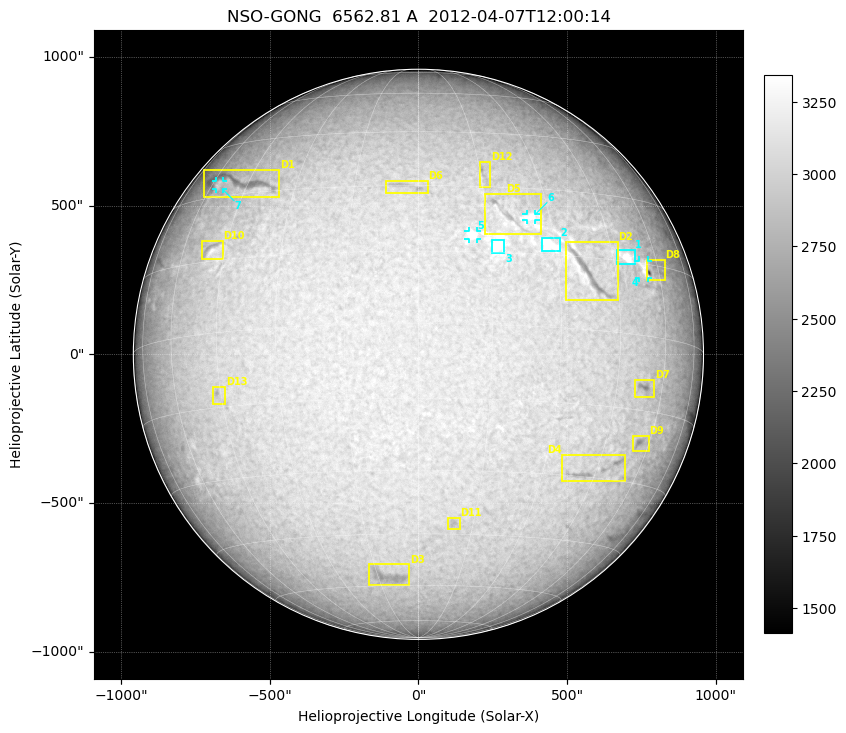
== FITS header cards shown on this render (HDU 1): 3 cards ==
TELESCOP= 'NSO-GONG'           / NSO/GONG Network
WAVELNTH=             6562.808 / [A] exact wavelength of obs
DATE-OBS= '2012-04-07T12:00:14' / Observation start date and time (UTC)

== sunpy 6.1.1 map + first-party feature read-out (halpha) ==
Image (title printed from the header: NSO-GONG  6562.81 A  2012-04-07T12:00:14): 2048 x 2048 px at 1.07 arcsec/px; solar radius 959 arcsec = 900 px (full disc in frame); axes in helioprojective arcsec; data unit not stated in the header (colour bar unlabelled)
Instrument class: HALPHA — H-alpha (6563 A) chromospheric image
Bright regions (plage): reference = the median radial profile (limb darkening/brightening removed); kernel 17 px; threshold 5 sigma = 204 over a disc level ~3031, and >= 1.075x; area >= 63 px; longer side >= 22 px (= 23 arcsec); searched inside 0.97 R_sun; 9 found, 7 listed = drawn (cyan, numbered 1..; 4 of them under ~29 arcsec drawn as corner ticks so the feature stays visible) (cap 20 boxes per figure: the strongest are kept; on H-alpha dark features outrank plage below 1.2x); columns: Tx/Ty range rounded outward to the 5 arcsec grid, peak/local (2 s.f.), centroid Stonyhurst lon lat
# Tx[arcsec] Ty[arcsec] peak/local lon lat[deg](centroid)
1 665..730 305..355 1.2 +49 +16
2 410..475 345..395 1.1 +29 +17
3 245..290 340..385 1.2 +17 +16
4 740..775 255..315 1.1 +54 +14
5 165..195 385..415 1.1 +11 +19
6 360..395 450..475 1.1 +25 +23
7 -680..-655 555..585 1.1 -56 +33
Dark features (filaments and sunspots): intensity divided by the median radial (limb-darkening) profile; local-median window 148 px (8% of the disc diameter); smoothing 5 px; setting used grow <= 0.95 with closing radius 7 px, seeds <= 0.88 or >= 162 px of the 54-px (= 58 arcsec) line detector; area >= 63 px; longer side >= 22 px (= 23 arcsec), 11 px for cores <= 0.7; searched inside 0.97 R_sun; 13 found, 13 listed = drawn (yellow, D1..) (cap 20 boxes per figure: the strongest are kept; on H-alpha dark features outrank plage below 1.2x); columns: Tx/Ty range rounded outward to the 5 arcsec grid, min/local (2 s.f., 1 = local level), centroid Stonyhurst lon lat
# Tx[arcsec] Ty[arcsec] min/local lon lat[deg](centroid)
D1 -725..-465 525..620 0.83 -48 +33
D2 490..670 180..380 0.82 +38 +11
D3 -170..-30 -780..-705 0.86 -11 -57
D4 480..695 -430..-335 0.86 +44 -28
D5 220..415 405..540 0.86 +19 +24
D6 -110..35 540..585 0.87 -2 +30
D7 725..795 -145..-85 0.82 +54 -10
D8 765..830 245..320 0.7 +58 +14
D9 720..775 -330..-275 0.85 +56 -22
D10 -730..-655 315..380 0.89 -50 +18
D11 95..140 -590..-550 0.91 +10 -42
D12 205..245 560..645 0.88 +16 +33
D13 -695..-645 -170..-110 0.88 -46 -13
Off-limb: outside the limb everything is below the colour-scale floor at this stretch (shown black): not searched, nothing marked